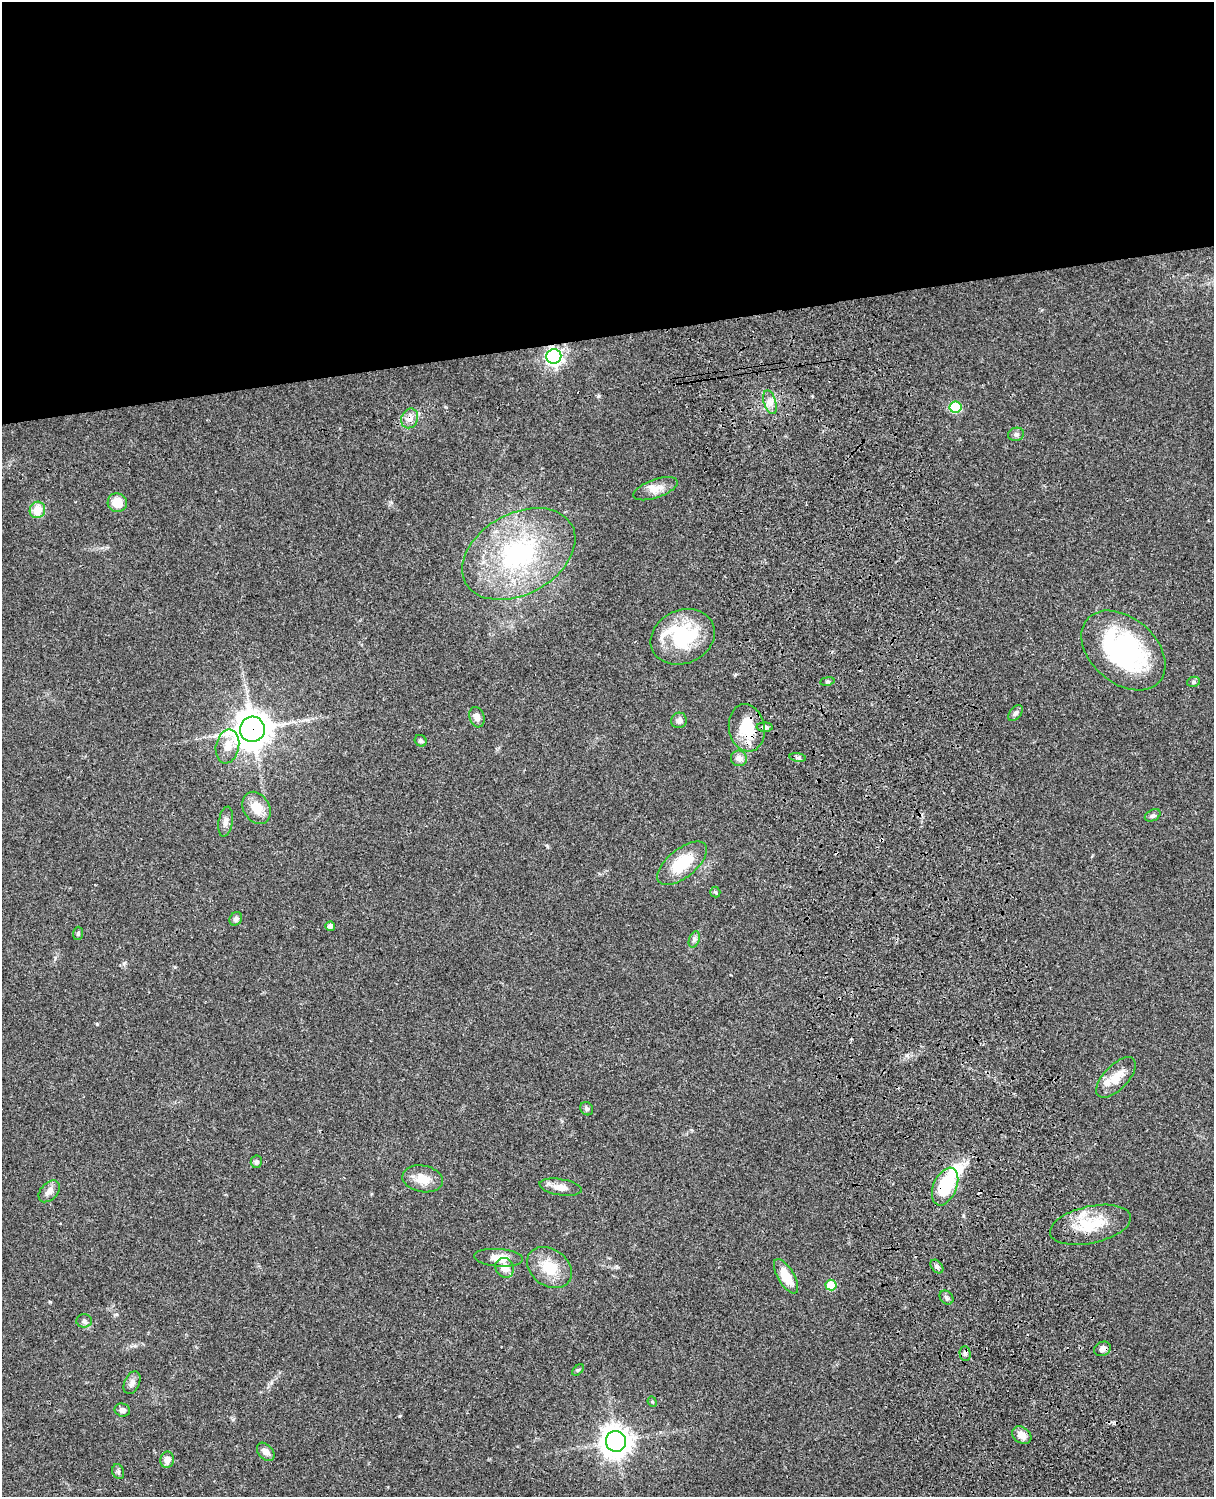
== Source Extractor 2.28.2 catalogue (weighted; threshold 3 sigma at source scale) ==
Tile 2 of 4 x 3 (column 2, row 1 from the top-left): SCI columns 1333-2544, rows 3269-4763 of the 5087 x 4929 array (HDU 1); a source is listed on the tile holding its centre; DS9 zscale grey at full resolution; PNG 1216 x 1499 px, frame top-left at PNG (2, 2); each listed source drawn as its Kron ellipse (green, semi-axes under 4 px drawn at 4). Shown black and unused: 23% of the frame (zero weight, under 3 of 4 exposures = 6% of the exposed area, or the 3 px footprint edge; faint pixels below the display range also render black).
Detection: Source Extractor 2.28.2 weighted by HDU 2 'WHT'; one run over the whole footprint, this tile lists its part. Background 0.0756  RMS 0.0057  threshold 0.0257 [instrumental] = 3 sigma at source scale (4.5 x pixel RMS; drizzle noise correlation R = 1.50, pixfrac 1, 0.05/0.05 arcsec/px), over >= 5 px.
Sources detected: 65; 2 cosmic-ray / hot-pixel residue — neither listed nor drawn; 4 inside a brighter listed object's ellipse — not listed separately; the other 59 listed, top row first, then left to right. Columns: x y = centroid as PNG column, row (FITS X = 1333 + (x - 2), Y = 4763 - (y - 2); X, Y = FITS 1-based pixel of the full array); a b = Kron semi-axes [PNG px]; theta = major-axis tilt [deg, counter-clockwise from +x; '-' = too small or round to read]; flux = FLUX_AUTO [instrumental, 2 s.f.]
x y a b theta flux
554 356 7 7 - 220
770 402 12 6 -72 3.2
956 407 6 5 - 23
410 418 10 8 66 3.4
1016 434 8 6 18 1.6
656 489 23 9 19 6
117 503 9 9 - 9.6
37 510 8 7 - 9.3
519 554 60 40 29 86
683 637 33 26 24 40
1123 650 48 32 -41 86
827 681 7 3 9 0.85
1193 682 6 5 - 1.1
1015 713 9 5 51 1.5
477 717 10 7 -73 3.2
679 720 8 7 - 2.5
765 727 8 4 -2 1.7
747 728 24 18 -80 20
252 729 12 12 - 1000
421 741 6 5 - 0.97
227 746 17 11 79 6.7
798 757 8 4 -8 1.1
739 758 8 7 - 2.9
257 808 17 13 -60 9.6
1153 815 8 5 27 1.3
226 822 15 7 80 2.7
682 863 30 14 39 21
715 892 5 5 - 0.81
236 919 7 6 - 1.8
330 926 5 4 - 2.3
78 933 6 5 - 0.92
694 939 8 5 70 1.4
1116 1077 25 12 46 9.7
587 1109 7 6 - 1.1
256 1162 6 5 - 1.2
423 1179 20 13 -11 8.4
945 1186 20 11 67 27
560 1187 21 8 -9 5.2
49 1191 13 8 47 3.6
1090 1225 41 18 12 22
499 1258 24 8 -4 6.2
937 1267 8 5 -49 1.4
505 1268 10 9 - 6.2
549 1268 24 18 -36 15
786 1276 19 8 -59 13
831 1285 5 5 - 14
947 1298 8 6 -45 1.6
84 1321 7 6 - 1.5
1102 1349 8 7 - 2.1
965 1354 7 5 -88 1.4
578 1370 7 4 43 0.78
132 1383 12 7 67 2.7
652 1402 5 4 - 0.71
122 1410 8 6 -18 2.2
1022 1435 10 8 -36 4.6
616 1441 10 10 - 680
266 1452 10 7 -47 3.4
167 1460 8 7 - 3.8
118 1472 8 5 -71 1.2
Overlapping masked pixels (flux is a lower limit): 5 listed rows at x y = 554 356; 410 418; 747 728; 252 729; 945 1186
Unlisted compact peaks at least as high as the median listed source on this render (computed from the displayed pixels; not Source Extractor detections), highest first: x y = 97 1024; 50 1302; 399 1416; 547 846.